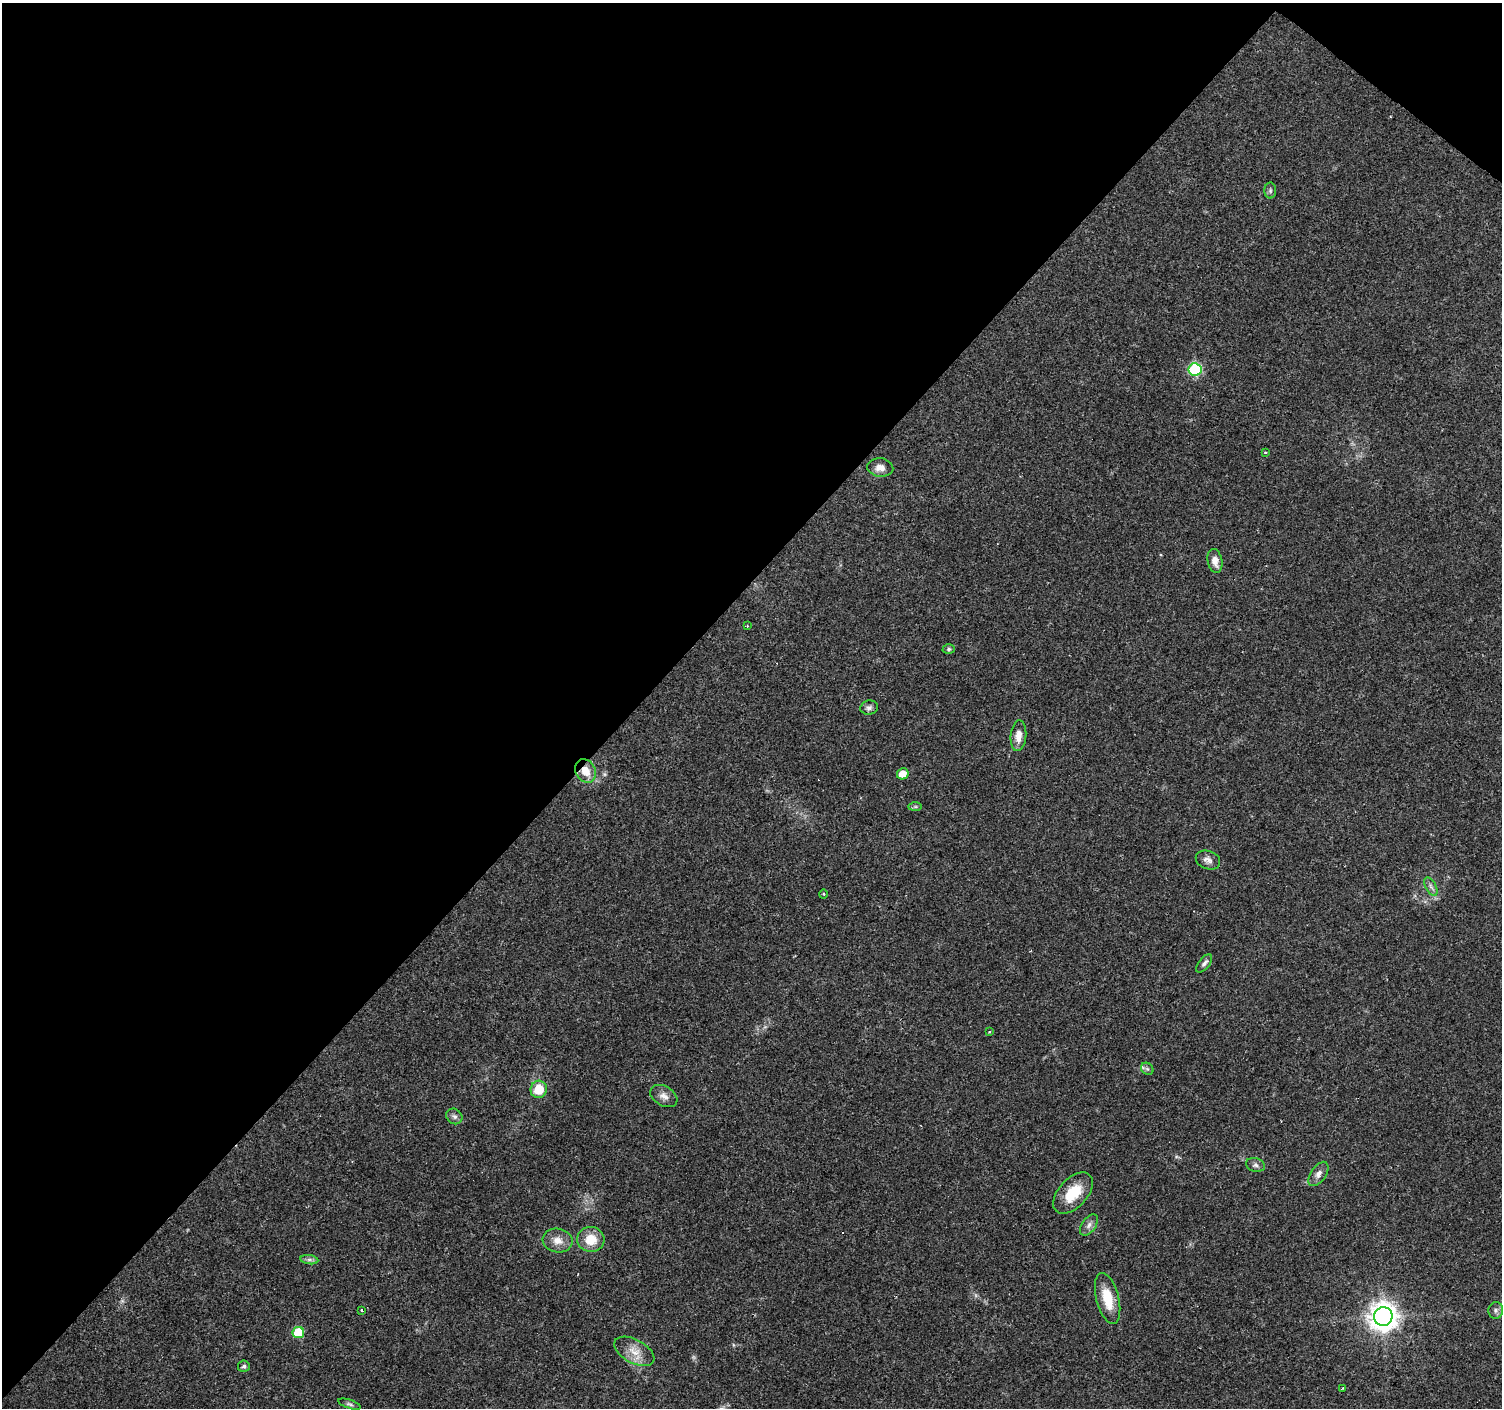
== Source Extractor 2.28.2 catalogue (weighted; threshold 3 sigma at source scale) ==
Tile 2 of 4 x 4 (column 2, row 1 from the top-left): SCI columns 1501-3000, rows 4384-5789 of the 6002 x 6022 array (HDU 1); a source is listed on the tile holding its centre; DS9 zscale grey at full resolution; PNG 1504 x 1410 px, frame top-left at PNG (2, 3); each listed source drawn as its Kron ellipse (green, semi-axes under 4 px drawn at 4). Shown black and unused: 43% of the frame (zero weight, under 3 of 4 exposures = <1% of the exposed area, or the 3 px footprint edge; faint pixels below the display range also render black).
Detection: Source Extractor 2.28.2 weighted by HDU 2 'WHT'; one run over the whole footprint, this tile lists its part. Background 0.0579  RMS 0.004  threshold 0.0179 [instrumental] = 3 sigma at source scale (4.5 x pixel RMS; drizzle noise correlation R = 1.50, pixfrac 1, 0.0396/0.0396 arcsec/px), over >= 5 px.
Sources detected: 43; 1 too faint to see at this stretch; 5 cosmic-ray / hot-pixel residue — neither listed nor drawn; the other 37 listed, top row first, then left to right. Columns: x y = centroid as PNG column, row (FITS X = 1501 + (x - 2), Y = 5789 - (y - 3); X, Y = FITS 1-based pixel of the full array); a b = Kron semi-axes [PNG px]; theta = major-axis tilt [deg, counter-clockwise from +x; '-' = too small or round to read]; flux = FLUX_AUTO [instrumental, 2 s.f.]
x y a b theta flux
1270 191 8 6 90 0.83
1195 369 6 6 - 44
1265 453 3 3 - 0.97
880 467 13 9 -5 3.2
1215 561 12 7 -79 3
747 626 3 3 - 0.34
949 649 6 5 - 0.71
869 708 9 7 12 1.3
1018 736 15 8 85 3.7
586 771 12 10 -59 5.9
903 774 6 5 - 4.3
915 807 7 4 0 0.62
1208 860 12 9 -19 2.1
1431 887 10 5 -63 1.4
823 894 4 4 - 0.4
1204 963 11 5 51 1.3
989 1032 3 2 - 0.4
1147 1069 7 5 -43 0.86
539 1089 9 8 - 9
664 1096 15 9 -30 2.7
454 1116 8 7 - 1.3
1256 1165 10 6 -14 1.3
1318 1174 14 7 56 2.3
1073 1193 25 14 47 12
1089 1225 12 7 55 1.8
591 1239 14 12 -12 7.6
558 1241 15 12 -9 4.1
309 1260 9 4 -8 1.1
1108 1298 26 11 -75 10
362 1310 3 2 - 0.71
1496 1310 8 7 - 1.3
1383 1316 9 9 - 460
298 1332 6 5 - 16
634 1351 22 11 -29 5.8
244 1366 6 6 - 1
1342 1388 3 2 - 0.44
350 1404 12 4 -18 0.89
Overlapping masked pixels (flux is a lower limit): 1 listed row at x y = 586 771